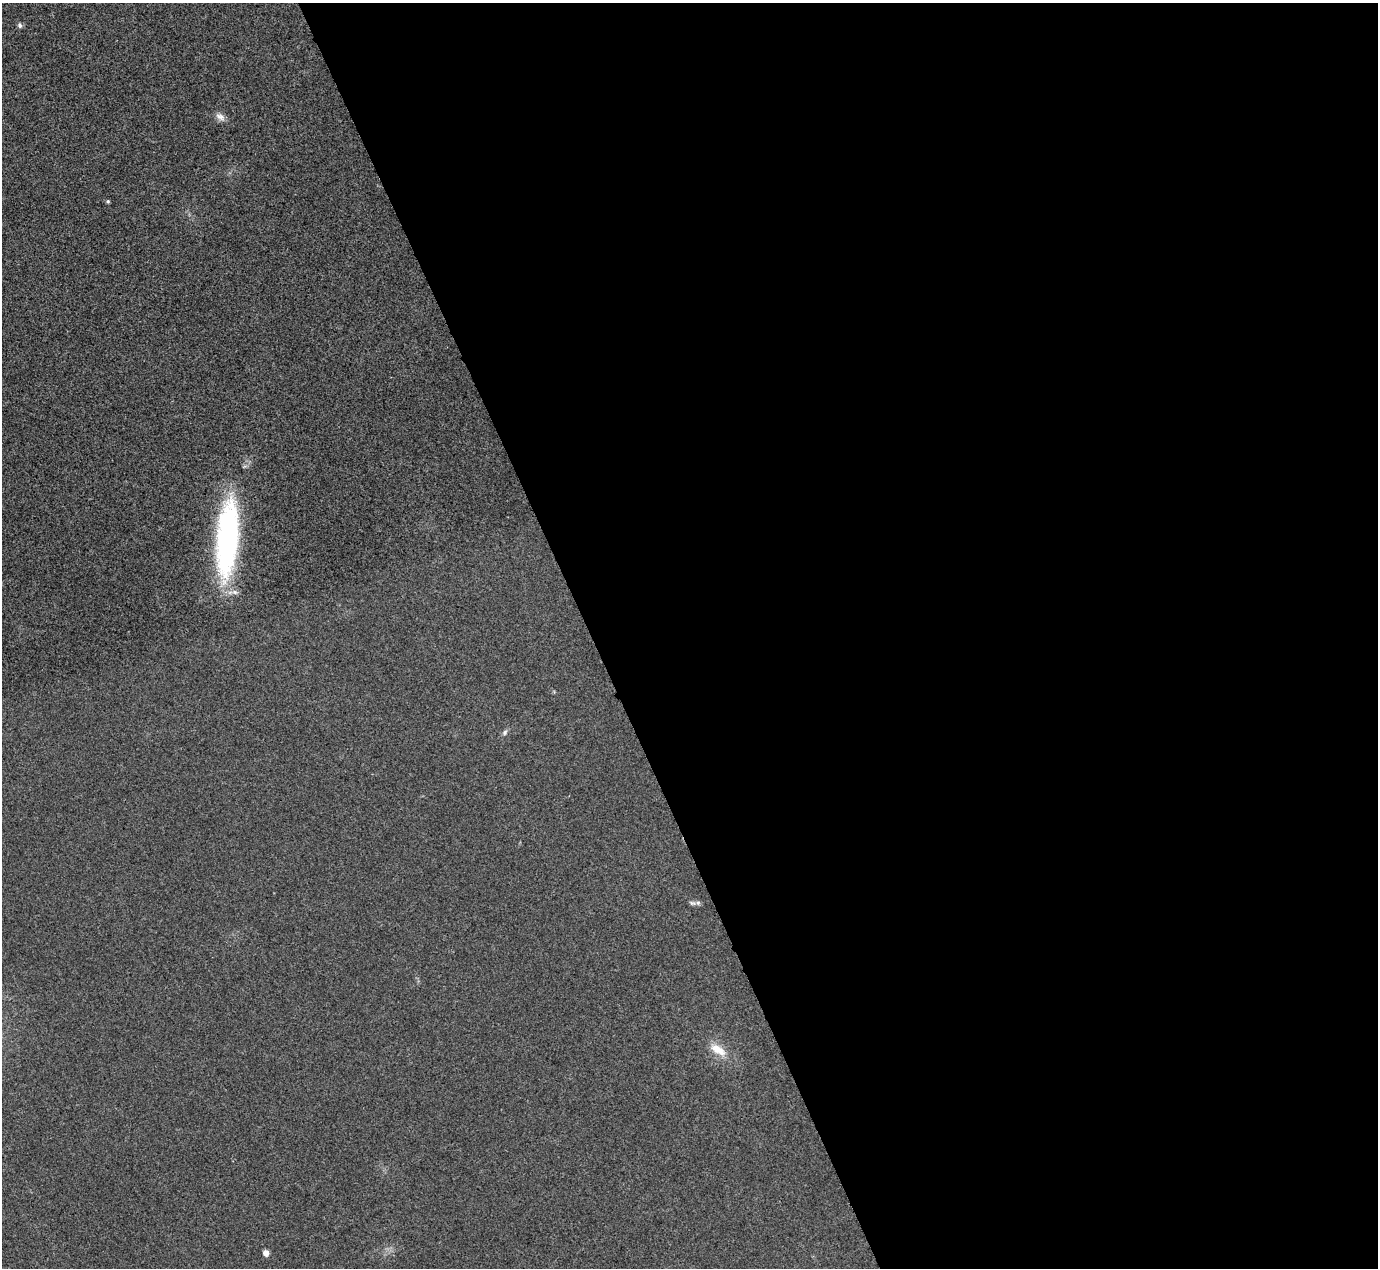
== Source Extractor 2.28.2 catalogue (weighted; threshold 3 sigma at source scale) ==
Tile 8 of 4 x 4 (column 4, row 2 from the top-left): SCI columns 4134-5509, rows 2688-3953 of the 5517 x 5505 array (HDU 1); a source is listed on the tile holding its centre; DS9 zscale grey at full resolution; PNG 1380 x 1270 px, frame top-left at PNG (2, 3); no overlay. Shown black and unused: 57% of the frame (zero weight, under 3 of 4 exposures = <1% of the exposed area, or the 3 px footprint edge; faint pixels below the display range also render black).
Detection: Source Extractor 2.28.2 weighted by HDU 2 'WHT'; one run over the whole footprint, this tile lists its part. Background 0.0197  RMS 0.0059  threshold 0.0265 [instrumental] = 3 sigma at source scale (4.5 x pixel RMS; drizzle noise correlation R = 1.50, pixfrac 1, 0.05/0.05 arcsec/px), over >= 5 px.
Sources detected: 8; all 8 listed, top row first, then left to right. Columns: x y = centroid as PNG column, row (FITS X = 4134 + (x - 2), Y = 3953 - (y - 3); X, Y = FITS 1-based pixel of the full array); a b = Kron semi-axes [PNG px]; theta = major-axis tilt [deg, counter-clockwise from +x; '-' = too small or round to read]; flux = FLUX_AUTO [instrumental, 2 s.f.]
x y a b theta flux
20 25 7 6 - 1.4
220 117 14 8 -39 3.4
108 201 4 3 - 0.87
227 539 78 22 86 140
505 732 8 6 52 1.5
692 903 11 6 -8 1.8
718 1050 26 11 -33 10
266 1253 5 5 - 4